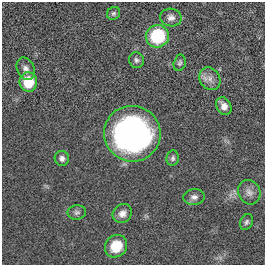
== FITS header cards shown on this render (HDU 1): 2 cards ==
NAXIS1  =                  263
NAXIS2  =                  263

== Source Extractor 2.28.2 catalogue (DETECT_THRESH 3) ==
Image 263 x 263 px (HDU 1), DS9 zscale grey, 1 PNG px = 1 image px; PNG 267 x 267 px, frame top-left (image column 1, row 263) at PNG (2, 2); each listed source drawn as its Kron ellipse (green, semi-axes under 4 px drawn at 4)
Background 0.00448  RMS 0.037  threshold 0.111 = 3 sigma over >= 5 px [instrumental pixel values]
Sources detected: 18; all 18 listed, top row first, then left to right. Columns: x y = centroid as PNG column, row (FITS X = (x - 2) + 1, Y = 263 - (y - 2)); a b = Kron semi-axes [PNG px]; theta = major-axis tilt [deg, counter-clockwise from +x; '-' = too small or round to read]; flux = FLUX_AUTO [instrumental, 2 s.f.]
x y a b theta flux
114 13 7 6 - 5.3
171 18 10 9 - 13
157 36 12 11 - 140
136 60 8 7 - 7.2
180 63 8 6 76 5.3
26 69 12 8 -64 13
210 79 12 10 -55 18
28 82 9 9 - 64
224 106 9 7 -59 16
132 134 28 27 - 730
62 158 7 7 - 9.5
173 158 8 6 81 6
249 192 12 11 - 16
194 197 10 8 7 11
77 212 9 7 9 6.9
122 213 10 9 - 17
246 222 8 6 66 6.1
116 246 12 10 45 53